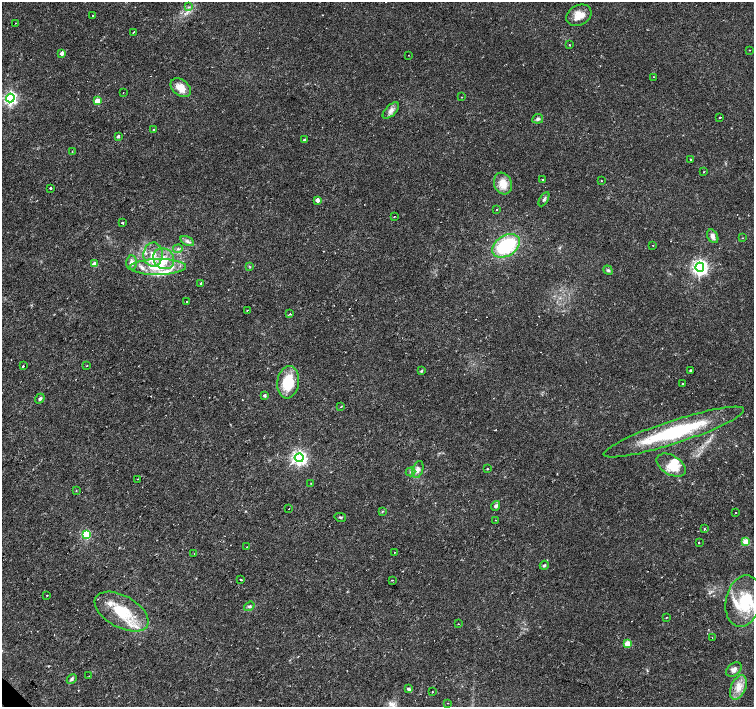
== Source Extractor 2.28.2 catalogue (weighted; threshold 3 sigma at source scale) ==
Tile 7 of 4 x 4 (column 3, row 2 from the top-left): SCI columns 3011-4514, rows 2969-4377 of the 6020 x 6003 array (HDU 1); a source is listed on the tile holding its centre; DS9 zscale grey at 2 x 2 block average (1 PNG px = mean of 2 x 2 image px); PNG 756 x 709 px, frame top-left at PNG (2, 2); each listed source drawn as its Kron ellipse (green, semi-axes under 4 px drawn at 4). Shown black and unused: <1% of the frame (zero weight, under 2 of 3 exposures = <1% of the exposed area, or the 3 px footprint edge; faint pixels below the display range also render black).
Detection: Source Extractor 2.28.2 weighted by HDU 2 'WHT'; one run over the whole footprint, this tile lists its part. Background 0.0355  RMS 0.0036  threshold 0.0163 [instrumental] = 3 sigma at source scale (4.5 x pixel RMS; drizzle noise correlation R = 1.50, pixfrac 1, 0.0396/0.0396 arcsec/px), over >= 5 px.
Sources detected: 120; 1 inside a brighter object's white glare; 11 cosmic-ray / hot-pixel residue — neither listed nor drawn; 8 inside a brighter listed object's ellipse — not listed separately; the other 100 listed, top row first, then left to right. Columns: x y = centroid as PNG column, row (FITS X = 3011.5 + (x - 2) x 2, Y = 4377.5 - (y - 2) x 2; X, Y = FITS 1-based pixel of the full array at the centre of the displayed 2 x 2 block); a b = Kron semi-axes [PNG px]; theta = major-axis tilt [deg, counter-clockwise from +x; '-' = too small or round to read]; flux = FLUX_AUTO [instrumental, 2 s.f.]
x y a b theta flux
188 7 4 2 - 0.91
92 15 2 2 - 0.41
579 15 13 10 29 11
16 23 2 2 - 0.34
133 32 2 2 - 0.64
569 45 2 2 - 1.1
750 50 2 2 - 0.41
62 53 3 3 - 4.8
408 55 2 2 - 0.36
654 77 2 2 - 3.1
181 88 11 8 -37 9.6
123 93 2 2 - 0.53
461 97 2 2 - 0.65
10 98 4 4 - 190
97 101 3 3 - 18
391 110 10 5 45 3.9
720 117 2 2 - 3.4
538 119 5 5 - 2
154 129 2 2 - 1.5
118 136 2 2 - 1.7
305 140 3 3 - 3
72 152 3 2 - 0.37
691 159 2 2 - 0.81
704 172 2 2 - 0.5
542 179 3 2 - 0.47
601 181 2 2 - 0.53
503 184 11 8 -70 11
51 188 2 2 - 68
544 199 8 3 60 1.7
317 200 3 3 - 5.6
497 209 2 2 - 2
394 216 3 2 - 0.46
123 222 2 2 - 2.4
713 236 7 5 -61 4.1
743 238 3 2 - 0.35
187 241 7 4 -28 2.3
653 245 2 2 - 0.89
506 246 15 10 33 59
178 249 5 3 - 1.4
153 254 12 9 87 11
164 259 11 10 - 12
131 263 7 5 -88 3.7
94 264 3 3 - 16
249 266 3 3 - 0.74
158 267 28 8 1 23
700 267 4 4 - 320
608 270 5 4 - 1.4
201 283 2 2 - 2.4
187 301 2 2 - 0.66
247 310 2 2 - 1.4
290 313 2 2 - 5.1
23 366 2 2 - 7.9
87 366 2 2 - 0.46
691 370 2 2 - 1.5
421 371 3 3 - 1.1
288 382 16 11 82 27
682 384 2 2 - 1.5
265 395 3 2 - 1.9
40 399 5 4 - 1.7
341 407 2 2 - 1.9
674 432 73 11 18 75
299 458 4 4 - 260
671 465 16 9 -30 14
418 469 9 5 73 4.1
487 469 2 2 - 0.62
410 472 5 2 - 0.69
138 479 2 2 - 0.34
311 483 2 2 - 0.35
76 490 2 2 - 0.87
496 506 5 4 - 2
289 509 2 2 - 0.83
382 511 4 2 - 0.77
736 512 2 2 - 0.79
340 517 6 3 -12 1.2
495 520 2 2 - 0.7
704 529 2 2 - 1
86 534 3 3 - 63
699 542 2 2 - 4.1
746 542 3 3 - 26
247 547 3 2 - 0.43
394 552 2 2 - 1.7
194 553 2 2 - 2
544 565 5 3 - 1.3
241 580 2 2 - 3.7
393 580 2 2 - 0.4
47 595 2 2 - 0.57
743 601 26 17 77 36
249 606 6 4 36 1.7
122 612 29 16 -29 35
667 617 2 2 - 9.7
458 624 2 2 - 0.86
712 637 2 2 - 0.86
627 644 3 3 - 22
734 669 9 6 43 3.8
89 676 2 2 - 0.78
72 679 5 4 - 1.7
738 688 13 7 66 9.2
408 689 4 3 - 1.9
432 692 2 2 - 0.43
448 703 2 2 - 0.29
Diffuse or blended objects may show on this block-average render without a row.